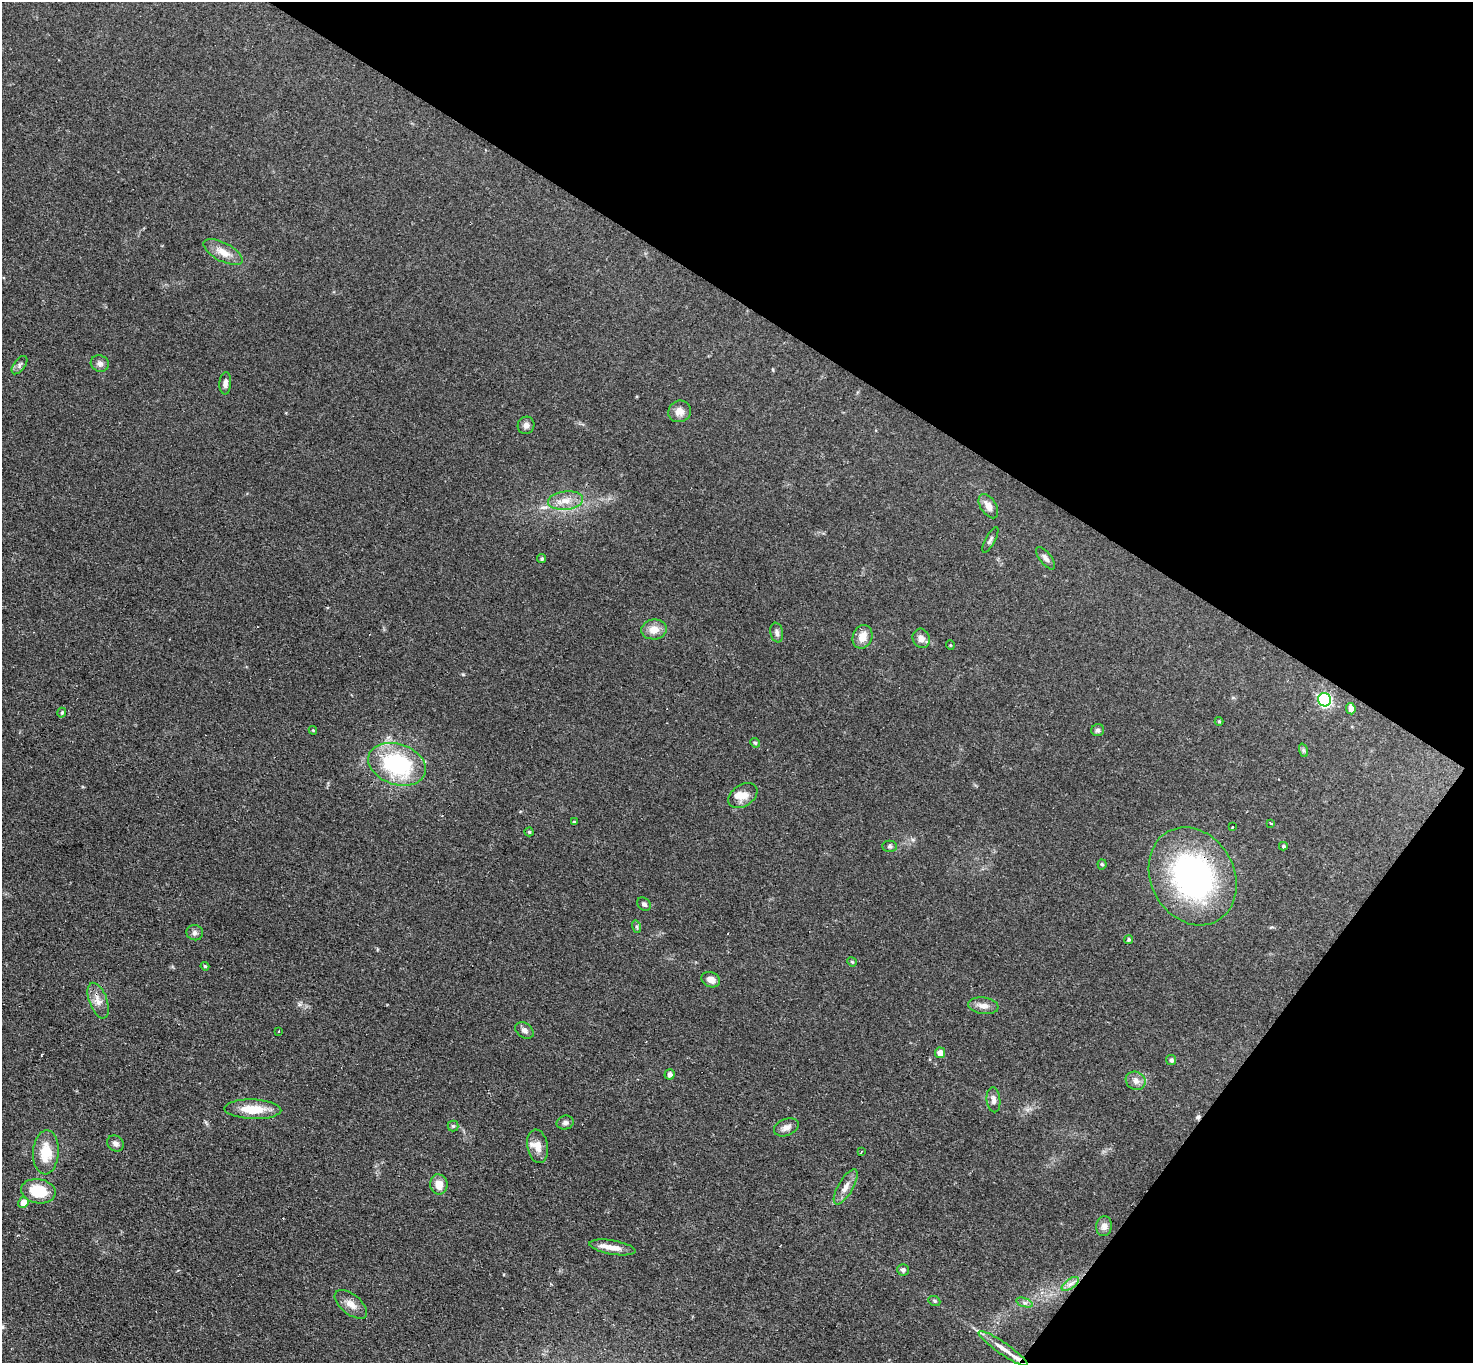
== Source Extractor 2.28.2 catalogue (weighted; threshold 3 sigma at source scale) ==
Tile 8 of 4 x 4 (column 4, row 2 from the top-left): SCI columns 4460-5930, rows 3034-4394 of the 6061 x 6051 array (HDU 1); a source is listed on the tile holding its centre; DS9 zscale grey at full resolution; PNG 1475 x 1365 px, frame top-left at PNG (2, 2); each listed source drawn as its Kron ellipse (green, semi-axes under 4 px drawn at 4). Shown black and unused: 30% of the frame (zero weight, under 3 of 4 exposures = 1% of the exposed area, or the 3 px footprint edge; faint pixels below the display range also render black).
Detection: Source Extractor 2.28.2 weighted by HDU 2 'WHT'; one run over the whole footprint, this tile lists its part. Background 0.12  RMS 0.0068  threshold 0.0307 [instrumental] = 3 sigma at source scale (4.5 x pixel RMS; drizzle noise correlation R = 1.50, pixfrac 1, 0.05/0.05 arcsec/px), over >= 5 px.
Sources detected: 76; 2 cosmic-ray / hot-pixel residue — neither listed nor drawn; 4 inside a brighter listed object's ellipse — not listed separately; the other 70 listed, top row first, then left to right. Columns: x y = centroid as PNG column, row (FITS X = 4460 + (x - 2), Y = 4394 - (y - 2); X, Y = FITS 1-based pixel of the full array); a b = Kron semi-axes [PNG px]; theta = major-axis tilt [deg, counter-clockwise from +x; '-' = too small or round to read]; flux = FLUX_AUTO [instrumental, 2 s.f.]
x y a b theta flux
223 252 22 9 -28 8.5
100 363 9 8 - 2.9
19 365 11 5 53 1.9
225 383 11 6 87 3.1
680 411 11 10 - 5.3
526 425 9 8 - 2.9
565 501 17 9 6 8.2
988 506 13 7 -57 5.3
990 540 14 5 62 1.9
1045 558 13 6 -53 2.6
542 559 5 4 - 1.2
654 629 13 10 7 7.4
777 633 10 6 -79 2.3
862 637 12 9 69 7.3
921 638 10 8 -66 4.2
950 645 5 3 - 0.58
1324 700 7 6 - 120
1351 709 5 4 - 4.3
62 713 5 4 - 1.1
1219 721 4 4 - 0.73
313 730 4 4 - 0.67
1098 730 6 6 - 1.6
755 743 5 4 - 0.99
1303 750 7 4 -72 1.2
397 764 30 20 -19 70
743 796 16 10 34 7
574 822 3 3 - 0.97
1271 823 3 2 - 0.94
1232 827 3 2 - 0.96
529 832 4 4 - 0.89
890 846 7 5 0 1.3
1283 846 4 3 - 0.92
1102 864 5 4 - 1.1
1193 876 51 41 -61 160
644 904 7 6 - 1.9
637 927 6 4 -72 1.1
195 933 8 7 - 2.3
1129 939 4 4 - 1.1
852 962 5 4 - 0.78
205 966 4 4 - 0.94
711 980 9 7 -23 4.7
98 1001 19 9 -69 6.2
983 1006 15 8 -7 4.7
524 1030 10 7 -35 2.6
278 1031 3 2 - 0.68
940 1053 5 5 - 5.4
1171 1060 5 5 - 1.8
669 1074 5 5 - 2.8
1136 1081 10 9 - 4.2
993 1100 12 7 -83 2.9
253 1109 28 10 -2 16
565 1123 8 7 - 2.2
453 1126 5 5 - 1.2
786 1127 13 8 22 3.7
115 1143 9 7 -43 2.9
538 1146 17 10 -81 6.7
46 1152 22 13 86 17
861 1152 4 2 - 0.59
439 1184 10 8 -81 7.7
846 1187 20 7 60 5.8
38 1191 17 12 -9 24
23 1202 5 5 - 7.7
1104 1226 10 8 84 4.2
612 1247 23 7 -10 7
903 1270 5 5 - 2.3
1070 1284 10 5 35 2.9
934 1301 6 5 - 1.1
1024 1303 8 4 -19 1.6
351 1304 19 10 -39 6.3
1003 1349 29 6 -35 9.2
Overlapping masked pixels (flux is a lower limit): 1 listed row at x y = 1193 876